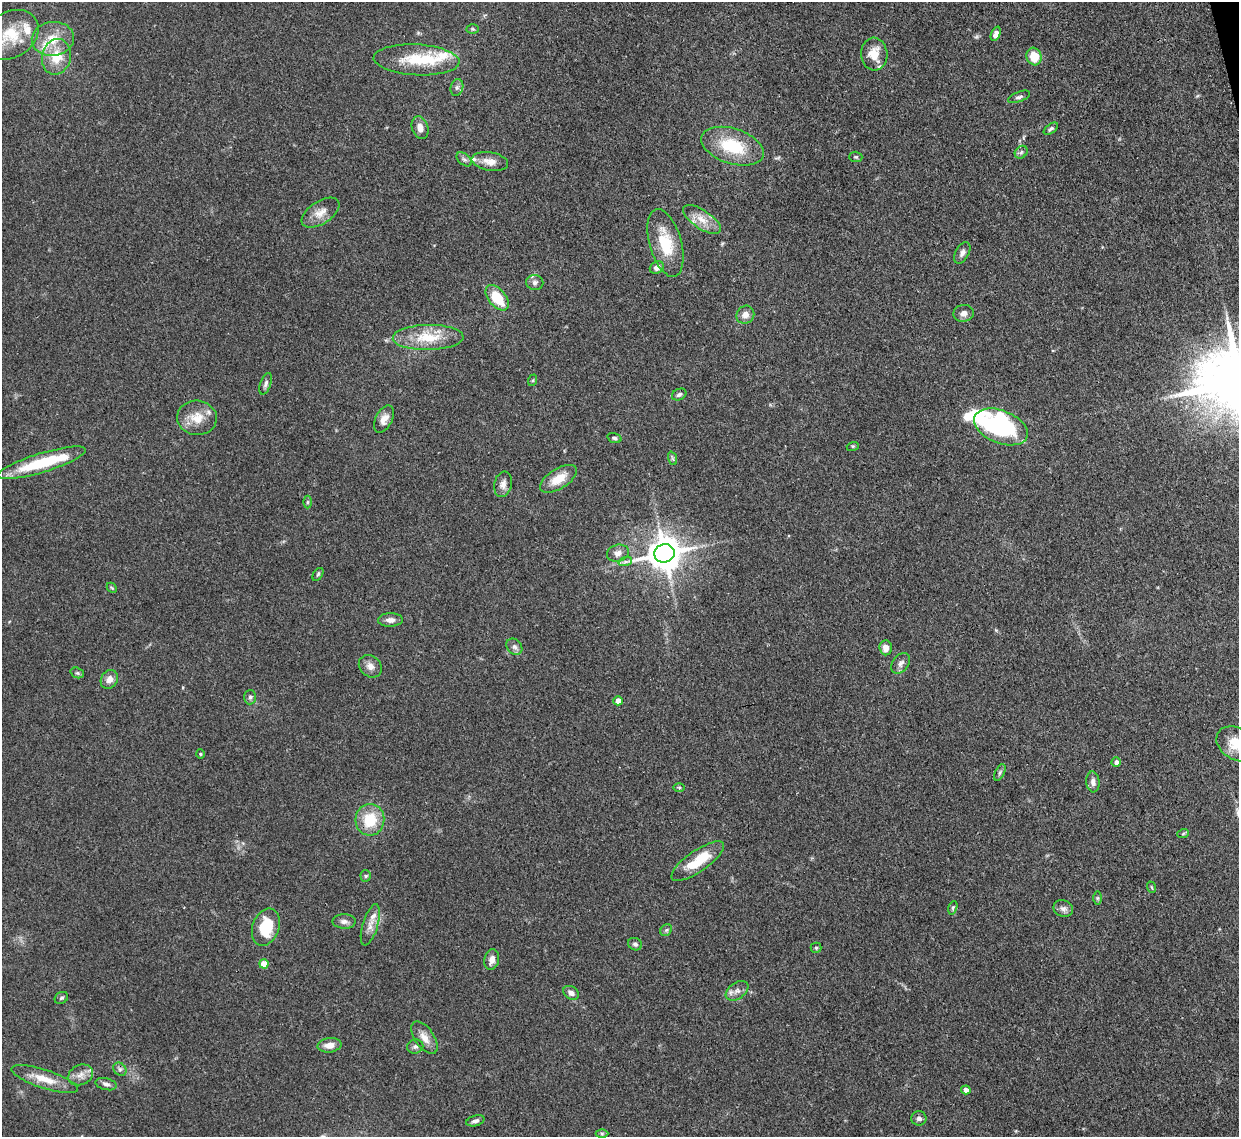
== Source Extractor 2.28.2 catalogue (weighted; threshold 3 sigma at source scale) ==
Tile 10 of 4 x 4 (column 2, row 3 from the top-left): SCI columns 1321-2557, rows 1349-2483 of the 5110 x 5091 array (HDU 1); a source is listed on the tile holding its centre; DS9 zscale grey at full resolution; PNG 1241 x 1139 px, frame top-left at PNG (2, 2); each listed source drawn as its Kron ellipse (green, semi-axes under 4 px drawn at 4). Shown black and unused: <1% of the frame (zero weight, under 3 of 4 exposures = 9% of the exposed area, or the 3 px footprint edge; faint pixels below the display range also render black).
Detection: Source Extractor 2.28.2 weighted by HDU 2 'WHT'; one run over the whole footprint, this tile lists its part. Background 0.146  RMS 0.0052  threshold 0.0234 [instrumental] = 3 sigma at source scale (4.5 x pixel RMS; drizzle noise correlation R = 1.50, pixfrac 1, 0.05/0.05 arcsec/px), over >= 5 px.
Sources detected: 103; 1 too faint to see at this stretch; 3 inside a brighter object's white glare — neither listed nor drawn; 9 inside a brighter listed object's ellipse — not listed separately; the other 90 listed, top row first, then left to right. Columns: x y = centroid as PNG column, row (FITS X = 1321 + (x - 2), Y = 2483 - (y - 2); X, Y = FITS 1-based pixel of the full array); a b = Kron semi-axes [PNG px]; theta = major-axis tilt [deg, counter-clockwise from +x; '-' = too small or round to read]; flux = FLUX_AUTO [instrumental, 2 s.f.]
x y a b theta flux
473 29 6 5 - 0.85
996 34 7 4 68 3.4
10 35 30 22 31 20
53 39 21 17 7 13
874 54 16 13 -86 9
1034 56 9 7 -72 10
56 57 18 14 76 13
416 60 43 15 -3 21
457 87 8 6 74 1.6
1019 97 11 5 20 1.5
420 128 12 8 -71 4
1051 129 8 4 35 1.1
733 146 32 17 -18 26
1021 152 7 5 45 1.3
856 157 6 5 - 0.82
464 159 9 5 -39 1.5
490 161 18 9 -9 5.5
321 213 21 11 33 6
702 219 22 9 -34 7.1
665 243 35 16 -74 20
962 253 11 6 62 2.2
657 267 7 6 - 3.1
535 282 8 7 - 1.7
497 298 15 8 -50 17
964 313 10 8 10 2.8
745 315 9 8 - 3.7
428 337 35 12 1 17
533 380 6 4 72 0.6
266 384 11 5 70 1.7
679 394 7 5 27 1.4
197 418 20 17 -5 9.8
384 419 15 8 63 4
1001 427 28 16 -22 86
614 438 7 4 -17 1.1
853 446 6 4 17 0.67
672 458 7 4 -70 0.94
42 463 46 9 17 29
558 479 21 10 32 9.6
503 484 13 9 77 3.3
307 502 6 4 90 0.81
618 553 11 8 17 3.1
664 553 10 9 - 1200
625 562 7 4 18 1.3
318 574 7 4 55 0.85
112 588 6 4 -44 0.67
390 620 12 6 1 2.8
514 647 9 7 -49 2
886 648 7 6 - 4.3
901 663 11 8 52 2.4
370 666 12 10 -40 3.6
77 673 7 5 -20 0.93
109 679 10 8 55 4
250 697 7 6 - 1.4
618 701 4 4 - 5.9
1236 744 21 15 -32 12
200 754 4 4 - 0.62
1116 762 4 4 - 1.9
1000 772 9 4 63 1.1
1093 782 10 6 -84 2.5
679 787 6 4 -1 0.73
370 820 16 14 85 17
1183 834 6 4 20 0.71
698 861 31 10 35 16
366 876 5 5 - 0.83
1151 887 6 3 -70 0.56
1097 898 7 4 -90 0.92
953 908 7 4 71 0.82
1063 909 10 8 -22 2.4
344 921 12 7 -1 2.3
370 925 21 7 73 4.6
266 927 19 13 71 20
666 930 6 5 - 0.99
635 944 7 6 - 1.4
816 948 5 5 - 0.7
492 960 10 7 78 3.2
264 964 4 4 - 9.4
737 991 12 8 34 3
571 993 8 6 -35 2.4
61 998 7 5 31 1.1
424 1038 18 9 -55 5.3
329 1045 12 7 6 4.4
415 1047 8 7 - 1.5
120 1069 7 6 - 1.5
81 1075 13 10 22 4.3
45 1079 35 9 -18 10
106 1084 11 6 -13 1.8
966 1090 5 4 - 3.6
919 1118 8 7 - 1.6
475 1121 9 5 16 1.8
602 1133 6 4 -1 0.91
Isophote crosses this tile's border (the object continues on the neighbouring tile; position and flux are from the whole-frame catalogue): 2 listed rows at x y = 10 35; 1236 744